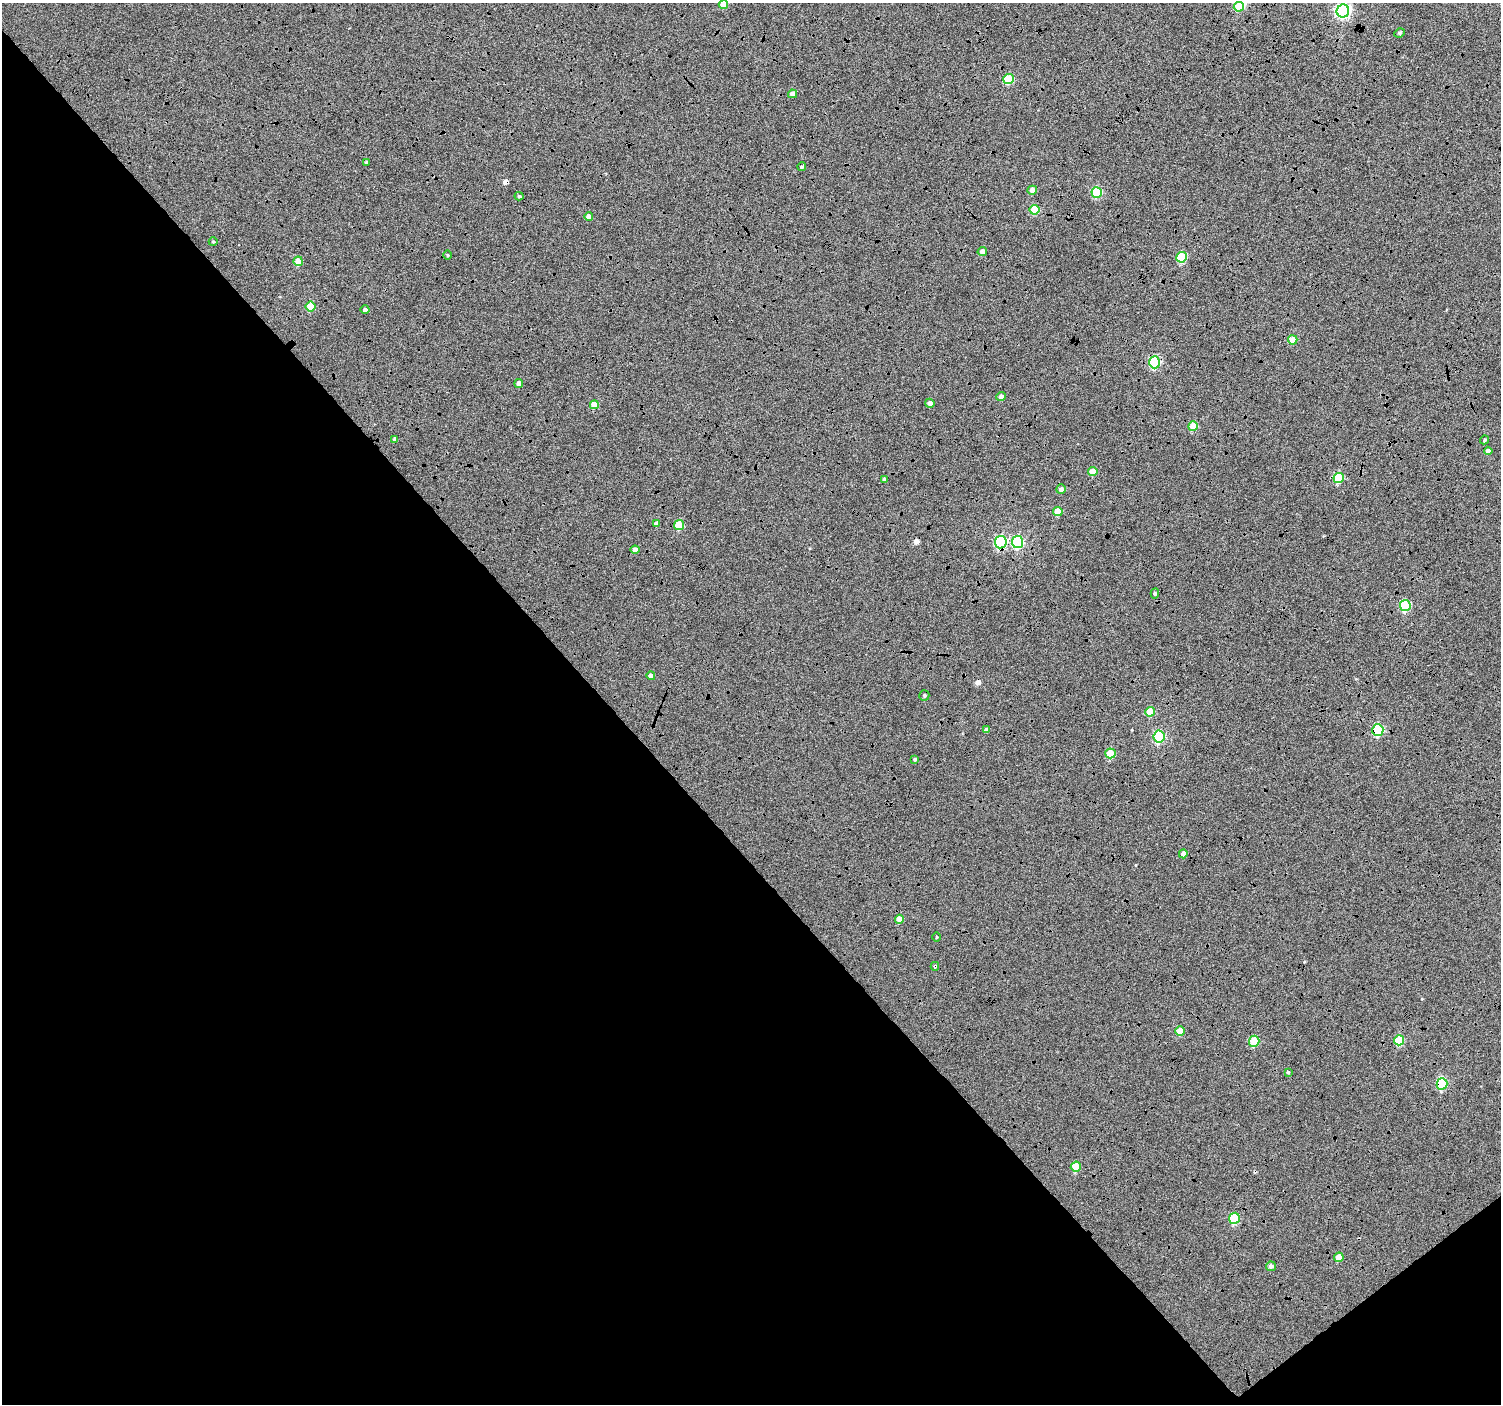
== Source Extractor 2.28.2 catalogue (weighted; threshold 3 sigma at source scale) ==
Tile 14 of 4 x 4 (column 2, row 4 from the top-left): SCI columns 1508-3006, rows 208-1609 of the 6003 x 5959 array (HDU 1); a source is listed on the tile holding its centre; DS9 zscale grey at full resolution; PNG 1503 x 1406 px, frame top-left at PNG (2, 3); each listed source drawn as its Kron ellipse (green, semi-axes under 4 px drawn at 4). Shown black and unused: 42% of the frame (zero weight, under 4 of 12 exposures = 2% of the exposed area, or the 3 px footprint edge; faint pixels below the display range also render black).
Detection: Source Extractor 2.28.2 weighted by HDU 2 'WHT'; one run over the whole footprint, this tile lists its part. Background -0.0512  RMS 0.021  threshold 0.086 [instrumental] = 3 sigma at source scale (4.09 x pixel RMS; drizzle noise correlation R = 1.36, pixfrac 0.8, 0.0396/0.0396 arcsec/px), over >= 5 px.
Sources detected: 68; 1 inside a brighter object's white glare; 4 cosmic-ray / hot-pixel residue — neither listed nor drawn; the other 63 listed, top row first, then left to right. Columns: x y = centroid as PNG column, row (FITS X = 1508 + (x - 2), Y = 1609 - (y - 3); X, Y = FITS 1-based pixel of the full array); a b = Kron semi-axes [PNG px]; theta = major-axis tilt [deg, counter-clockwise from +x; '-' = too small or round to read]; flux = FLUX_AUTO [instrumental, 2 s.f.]
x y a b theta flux
723 5 4 4 - 28
1239 7 5 5 - 42
1343 11 6 6 - 410
1399 33 5 4 - 3.2
1008 79 5 5 - 77
793 94 4 4 - 10
366 162 3 3 - 2.7
802 167 4 4 - 2.7
1032 190 5 4 - 12
1097 192 5 5 - 92
519 196 4 4 - 2.5
1035 210 5 5 - 58
589 217 4 4 - 12
213 242 4 4 - 2.1
982 252 5 4 - 11
448 255 5 3 - 1.6
1182 257 5 5 - 80
298 261 4 4 - 29
311 307 5 5 - 52
365 310 4 4 - 4.3
1293 340 4 4 - 31
1155 362 6 5 - 160
519 383 4 4 - 9.7
1001 397 5 4 - 9.2
930 403 5 4 - 6.8
594 405 4 4 - 27
1193 426 5 4 - 41
395 439 4 4 - 6
1485 440 5 3 - 2.7
1488 451 4 4 - 9.5
1093 472 4 4 - 19
1339 478 5 5 - 85
884 479 4 4 - 4.1
1061 489 5 4 - 7.8
1058 512 4 4 - 32
656 523 4 4 - 6.2
679 525 5 5 - 55
1001 542 6 5 - 190
1018 542 6 5 - 170
635 550 4 4 - 12
1155 593 5 4 - 3
1405 606 5 5 - 120
651 676 4 4 - 8.7
924 695 5 5 - 3.2
1150 712 5 5 - 40
987 730 4 4 - 8.3
1378 730 6 5 - 140
1159 737 6 5 - 170
1110 753 5 5 - 52
915 759 4 3 - 2.7
1183 854 4 4 - 15
899 919 4 4 - 20
936 937 4 3 - 1.4
935 966 4 4 - 2.5
1180 1031 5 4 - 31
1399 1040 5 5 - 61
1254 1041 5 5 - 64
1288 1072 3 3 - 2.1
1442 1084 5 5 - 78
1076 1167 5 5 - 45
1234 1218 5 5 - 83
1339 1257 5 4 - 20
1271 1266 5 5 - 6.7
Overlapping masked pixels (flux is a lower limit): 9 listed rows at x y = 311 307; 1155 362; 679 525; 1001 542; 1150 712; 1378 730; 1159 737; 935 966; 1442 1084
Isophote crosses this tile's border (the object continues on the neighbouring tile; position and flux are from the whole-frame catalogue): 2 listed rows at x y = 723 5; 1343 11